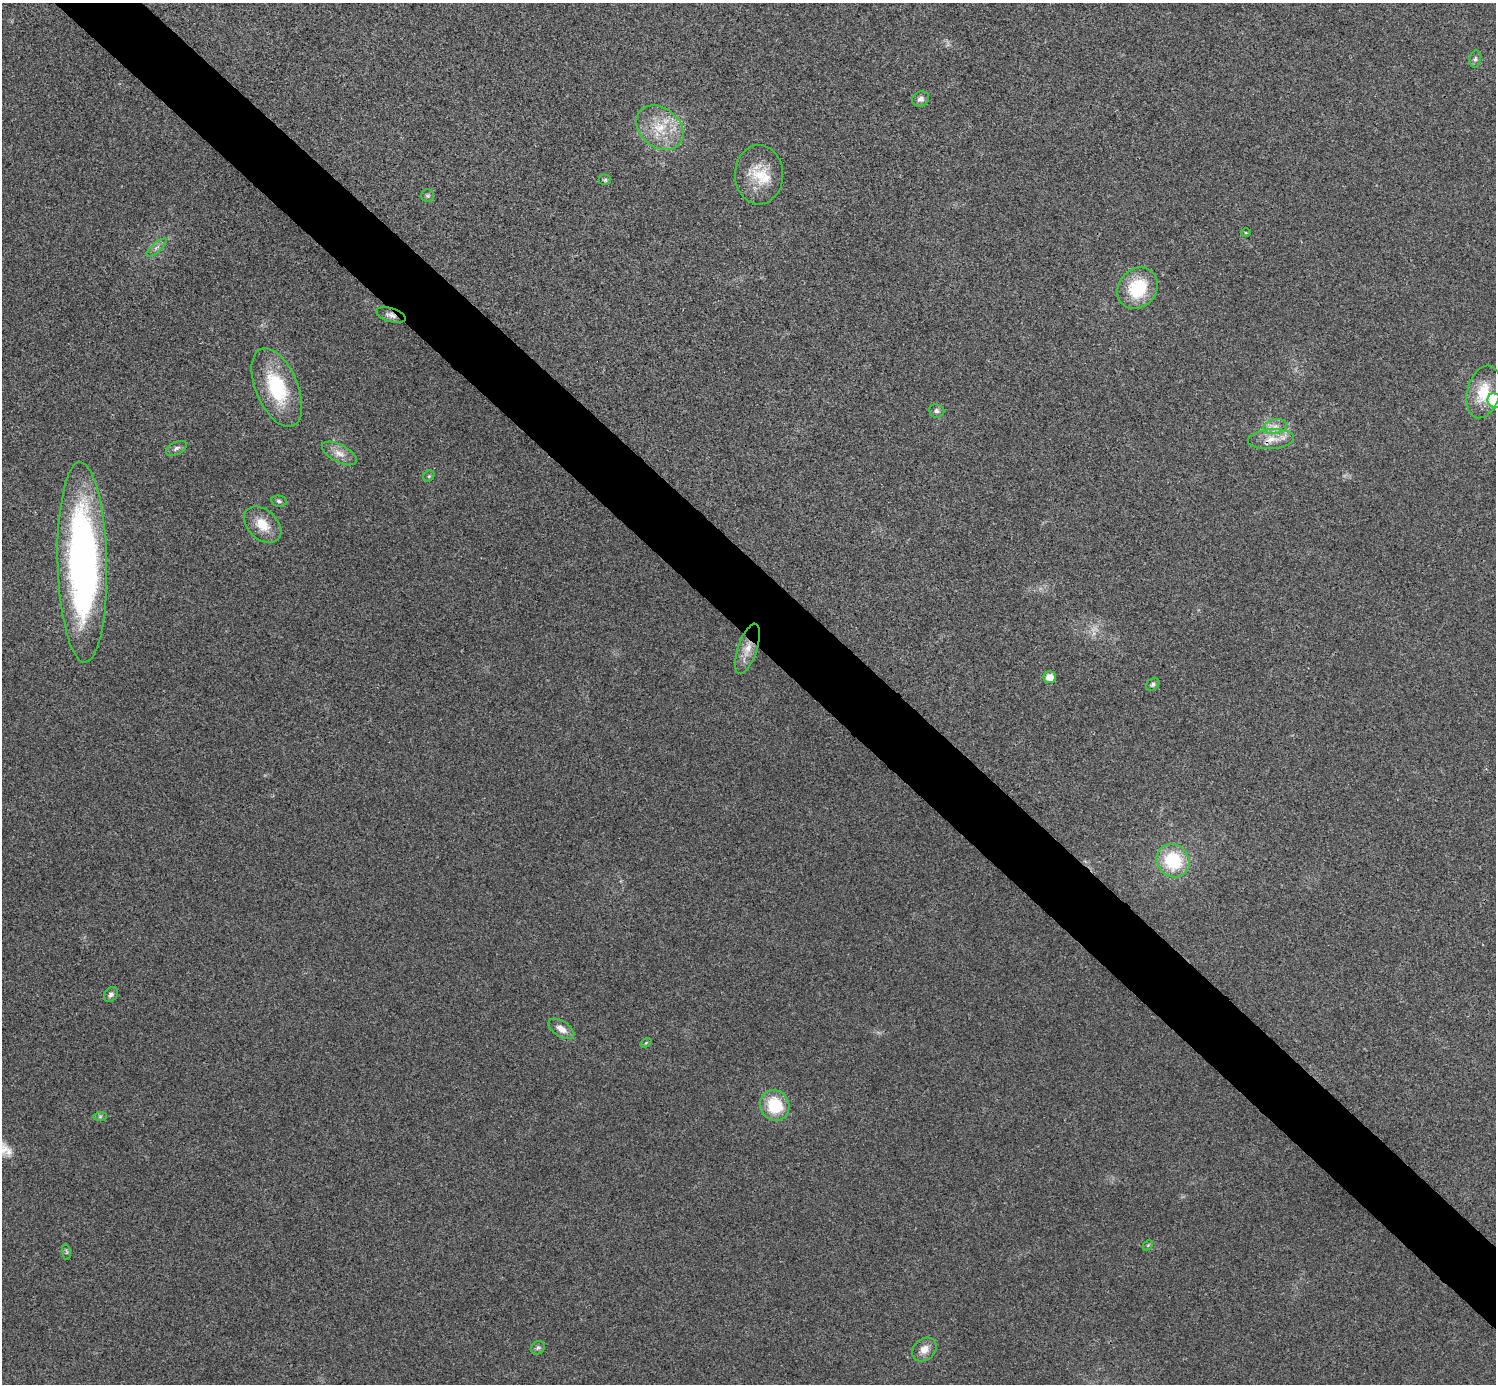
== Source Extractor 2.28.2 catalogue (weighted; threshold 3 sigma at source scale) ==
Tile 6 of 4 x 4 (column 2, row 2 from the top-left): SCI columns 1498-2991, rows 2922-4303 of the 5985 x 5985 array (HDU 1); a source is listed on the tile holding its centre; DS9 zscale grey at full resolution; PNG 1498 x 1386 px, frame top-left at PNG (2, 3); each listed source drawn as its Kron ellipse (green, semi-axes under 4 px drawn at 4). Shown black and unused: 5% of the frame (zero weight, under 3 of 4 exposures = <1% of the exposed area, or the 3 px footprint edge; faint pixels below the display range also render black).
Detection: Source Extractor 2.28.2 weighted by HDU 2 'WHT'; one run over the whole footprint, this tile lists its part. Background 0.022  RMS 0.0054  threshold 0.0242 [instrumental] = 3 sigma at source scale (4.5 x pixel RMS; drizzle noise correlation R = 1.50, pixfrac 1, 0.05/0.05 arcsec/px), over >= 5 px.
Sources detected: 36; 1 inside a brighter listed object's ellipse — not listed separately; the other 35 listed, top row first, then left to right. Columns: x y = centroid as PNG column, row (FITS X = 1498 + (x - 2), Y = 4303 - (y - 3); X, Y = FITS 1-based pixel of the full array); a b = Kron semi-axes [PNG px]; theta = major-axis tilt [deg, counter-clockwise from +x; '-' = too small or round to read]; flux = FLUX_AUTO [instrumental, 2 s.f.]
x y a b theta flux
1475 59 8 5 79 1.3
921 99 9 7 27 2.3
660 128 26 19 -39 19
759 175 30 24 -88 17
605 180 6 5 - 1
427 196 6 6 - 1.1
1246 233 5 3 - 0.68
156 248 13 4 40 1.9
1137 288 22 18 50 25
391 315 15 6 -17 3
277 387 42 21 -67 40
1484 392 27 16 75 17
1495 401 8 7 - 30
937 411 8 6 -7 1.5
1275 426 12 7 13 3.8
1271 439 23 10 5 7.7
176 448 11 6 26 1.9
339 453 19 9 -28 5.3
429 476 6 5 - 0.91
279 501 8 5 -12 1.2
263 525 21 14 -42 11
82 562 100 25 -89 250
747 649 26 9 72 7.6
1049 677 6 6 - 5.7
1153 684 7 5 34 1.1
1173 861 17 16 - 32
111 994 8 6 50 1.7
561 1029 15 8 -33 4.9
646 1043 6 3 36 0.55
775 1105 15 14 - 22
100 1116 7 4 1 0.97
1148 1245 6 4 44 0.76
66 1252 8 4 -82 0.84
538 1348 7 6 - 1.3
924 1349 13 10 42 5.1
Overlapping masked pixels (flux is a lower limit): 2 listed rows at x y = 391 315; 747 649
Isophote crosses this tile's border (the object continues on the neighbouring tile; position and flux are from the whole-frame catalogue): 1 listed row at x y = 1495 401